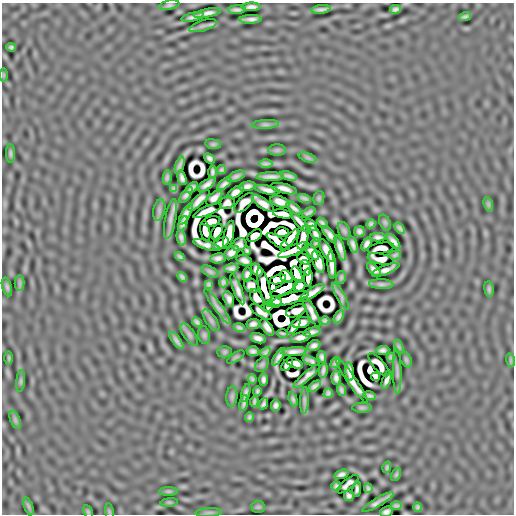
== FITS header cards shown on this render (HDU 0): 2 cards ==
NAXIS1  =                  512
NAXIS2  =                  512

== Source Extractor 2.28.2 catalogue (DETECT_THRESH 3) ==
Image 512 x 512 px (HDU 0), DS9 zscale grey, 1 PNG px = 1 image px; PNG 516 x 516 px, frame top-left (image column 1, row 512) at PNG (2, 3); each listed source drawn as its Kron ellipse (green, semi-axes under 4 px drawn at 4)
Background -1.48e-06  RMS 2.5e-04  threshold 7.49e-04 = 3 sigma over >= 5 px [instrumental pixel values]
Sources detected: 238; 25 with non-positive FLUX_AUTO (blend fragments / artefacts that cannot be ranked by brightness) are neither listed nor drawn; the other 213 listed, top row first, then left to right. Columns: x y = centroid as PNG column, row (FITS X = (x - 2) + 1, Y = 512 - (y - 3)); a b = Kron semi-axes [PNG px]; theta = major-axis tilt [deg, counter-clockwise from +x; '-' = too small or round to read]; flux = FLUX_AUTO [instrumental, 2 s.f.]
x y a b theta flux
169 5 10 4 11 0.042
251 7 9 4 2 0.072
321 9 10 3 6 0.061
395 9 6 4 11 0.046
237 10 9 3 2 0.057
207 13 14 3 12 0.088
465 16 6 3 18 0.034
193 17 11 3 11 0.061
251 19 11 3 2 0.073
203 26 14 5 17 0.045
11 47 5 3 - 0.033
3 75 7 4 -90 0.02
265 124 13 4 3 0.052
213 144 8 5 -9 0.03
277 150 9 6 0 0.032
10 153 9 4 -87 0.037
209 158 6 4 -40 0.046
308 158 9 4 -19 0.039
266 164 6 3 -2 0.044
180 165 9 3 72 0.052
221 170 4 3 - 0.03
212 172 6 3 88 0.043
236 176 9 4 24 0.054
289 176 9 3 -16 0.054
167 177 7 4 84 0.037
270 177 14 4 1 0.096
182 178 7 4 -71 0.059
207 184 10 4 35 0.077
224 184 8 4 40 0.066
247 186 8 4 10 0.073
174 188 4 4 - 0.029
192 188 7 4 40 0.046
284 189 13 4 -14 0.086
267 190 13 4 -11 0.072
236 192 9 4 34 0.089
186 195 9 3 53 0.052
214 198 10 5 42 0.07
304 198 7 3 -18 0.042
319 198 7 5 78 0.025
199 200 14 4 45 0.083
280 202 10 5 -19 0.11
227 203 7 6 - 0.039
244 203 12 6 45 0.074
263 204 12 5 -35 0.098
488 204 7 4 -72 0.032
294 208 9 3 -39 0.058
159 210 11 6 77 0.041
208 211 15 4 22 0.044
309 212 7 4 27 0.043
186 214 12 4 61 0.087
283 214 10 4 -10 0.1
171 219 20 5 79 0.087
211 221 9 5 13 0.12
300 222 13 3 -48 0.047
385 222 8 5 -63 0.028
183 223 8 4 66 0.06
322 223 6 3 -49 0.033
371 224 4 4 - 0.035
311 225 7 4 -48 0.046
400 228 6 3 -48 0.044
205 231 10 4 -78 0.17
344 231 9 5 -70 0.032
359 231 5 5 - 0.051
217 232 8 5 64 0.21
282 232 7 4 1 0.26
315 234 9 4 -63 0.061
329 234 10 4 -50 0.081
229 235 14 5 77 0.12
255 236 8 5 34 0.11
378 237 7 4 -1 0.054
181 238 8 3 -78 0.054
303 238 12 5 77 0.041
289 240 13 4 50 0.19
393 241 9 4 -49 0.079
278 242 13 4 -35 0.053
316 243 4 3 - 0.026
221 244 9 5 28 0.089
367 244 7 4 59 0.06
207 245 14 4 -18 0.042
239 245 7 6 - 0.035
353 245 8 4 -71 0.064
340 248 13 4 -73 0.1
381 248 13 5 8 0.0059
294 250 17 4 23 0.12
247 251 4 3 - 0.026
327 251 13 5 -63 0.1
231 252 8 5 41 0.073
312 252 9 4 -53 0.072
395 255 6 3 15 0.031
180 257 5 3 - 0.031
218 258 7 5 8 0.064
304 259 7 5 -31 0.038
381 259 13 5 -11 0.045
244 260 8 5 -19 0.067
318 262 12 5 -73 0.12
332 265 13 4 -86 0.099
231 268 7 4 5 0.054
306 268 8 5 -75 0.13
374 269 8 4 -43 0.063
257 270 7 5 -53 0.07
386 270 15 4 22 0.078
210 271 9 5 -27 0.043
247 275 7 4 80 0.048
297 275 8 4 -65 0.36
182 277 5 4 - 0.04
286 277 7 5 -45 0.071
308 277 9 4 87 0.14
341 277 6 5 - 0.028
278 279 8 4 16 0.34
223 282 5 4 - 0.038
20 283 7 5 -90 0.035
209 284 4 3 - 0.029
381 284 12 5 -3 0.051
251 285 8 6 -35 0.043
299 286 6 5 - 0.12
7 287 10 4 -74 0.037
264 287 20 5 -76 0.068
285 288 15 5 29 0.078
237 289 16 4 -69 0.082
489 289 8 5 -81 0.031
312 293 15 4 33 0.12
341 296 15 3 -61 0.056
257 298 9 5 -58 0.056
290 298 19 5 14 0.19
229 299 8 5 -69 0.063
275 302 6 5 - 0.074
217 306 21 4 -54 0.083
268 306 6 4 60 0.022
296 311 11 5 20 0.093
261 312 12 4 -33 0.015
311 312 17 4 -63 0.057
339 317 7 3 60 0.052
211 320 12 5 -55 0.044
325 321 4 4 - 0.035
197 322 5 4 - 0.041
301 323 9 5 14 0.096
253 324 7 5 8 0.056
294 326 9 4 53 0.067
267 327 9 5 -56 0.072
239 328 6 3 -22 0.038
312 332 9 4 12 0.061
282 333 5 2 - 0.023
189 334 13 5 -55 0.043
204 335 9 5 -80 0.03
301 337 10 5 14 0.079
258 338 8 4 -16 0.073
176 341 10 3 -54 0.059
314 346 7 5 26 0.056
399 347 7 4 -71 0.03
383 350 7 4 2 0.053
253 351 6 5 - 0.053
225 352 7 5 1 0.024
265 352 5 4 - 0.039
294 352 13 4 5 0.1
236 357 10 4 33 0.021
279 357 10 4 57 0.077
322 357 6 4 -75 0.049
391 357 4 3 - 0.03
9 358 7 4 -90 0.017
406 360 8 5 -64 0.028
510 360 7 4 -71 0.024
311 361 9 4 -23 0.038
295 363 8 4 -22 0.087
335 363 6 3 58 0.035
287 364 7 4 52 0.043
262 365 8 5 49 0.027
379 365 15 5 -49 0.023
323 370 7 3 78 0.046
349 371 9 4 -81 0.073
397 371 22 2 -89 0.029
307 376 17 4 41 0.074
376 376 4 4 - 0.063
336 378 7 4 -86 0.06
252 379 4 3 - 0.028
263 379 6 3 88 0.046
387 379 9 3 70 0.065
21 381 11 4 85 0.029
352 381 26 4 -55 0.083
315 386 7 4 39 0.053
341 390 6 3 -71 0.039
257 391 4 3 - 0.03
246 393 9 3 76 0.048
328 393 5 4 - 0.041
232 396 10 5 85 0.034
369 396 6 3 -13 0.043
293 399 7 3 -73 0.036
304 400 13 4 87 0.046
254 402 5 3 - 0.028
244 403 8 3 79 0.047
263 404 6 3 68 0.038
276 405 6 5 - 0.051
362 408 10 5 0 0.029
249 417 4 3 - 0.03
15 420 9 4 -68 0.038
387 467 6 3 72 0.027
341 474 7 4 18 0.054
396 474 7 4 63 0.026
348 484 13 5 39 0.03
336 486 5 4 - 0.04
368 488 4 3 - 0.031
357 489 7 3 83 0.042
168 491 9 4 0 0.028
349 496 5 4 - 0.046
169 502 9 4 8 0.027
378 502 18 3 30 0.081
28 506 9 4 -71 0.033
396 506 5 3 - 0.037
258 507 6 6 - 0.024
418 507 4 3 - 0.031
88 512 7 4 -63 0.025
109 512 8 4 -81 0.022
386 512 6 5 - 0.055
209 513 13 4 3 0.046
At the frame edge (FLAGS 8, measured only in part): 1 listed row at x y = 386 512
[25 non-positive-flux detections neither listed nor drawn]